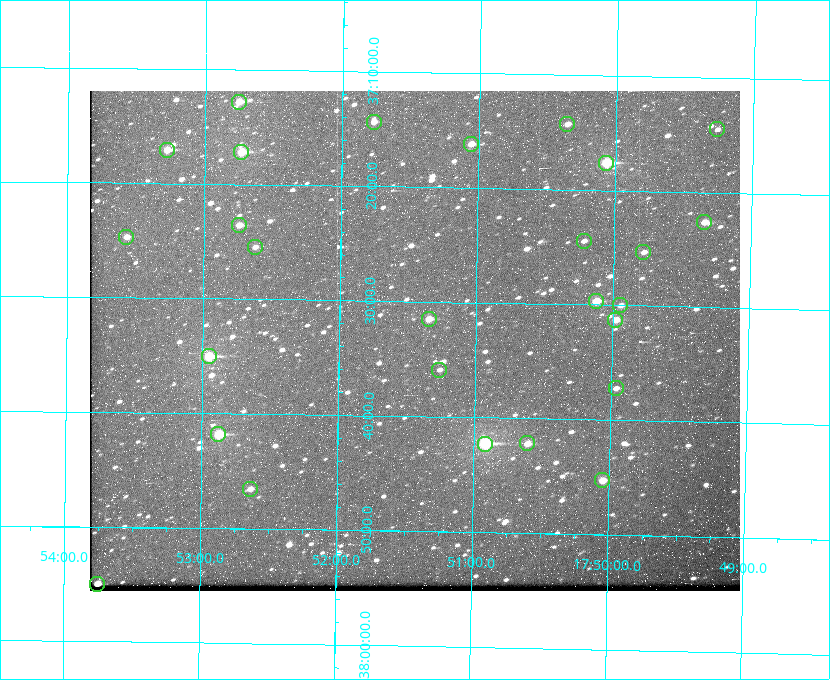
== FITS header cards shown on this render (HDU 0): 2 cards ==
NAXIS1  =                  650 / Width of table row in bytes
NAXIS2  =                  500 / Number of rows in table

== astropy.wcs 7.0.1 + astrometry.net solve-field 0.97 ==
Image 650 x 500 px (HDU 0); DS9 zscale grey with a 90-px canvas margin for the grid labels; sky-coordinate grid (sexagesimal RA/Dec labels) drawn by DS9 from the SOLVED WCS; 27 Tycho-2 reference stars matched to detected sources circled (green)
Header WCS: none
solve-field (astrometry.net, Tycho-2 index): SOLVED blind (the file carries no WCS)
Solved WCS: RA---TAN-SIP/DEC--TAN-SIP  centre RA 17:51:27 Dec +37:33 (267.86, +37.56 deg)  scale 5.23 arcsec/px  FOV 56.7' x 43.6'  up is +179 deg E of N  parity flipped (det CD > 0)
(file carries no celestial WCS; the grid is the blind solution)
Tycho-2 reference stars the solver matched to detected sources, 27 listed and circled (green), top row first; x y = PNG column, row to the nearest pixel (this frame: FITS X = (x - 90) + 1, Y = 500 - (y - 91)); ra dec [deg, ICRS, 3 dp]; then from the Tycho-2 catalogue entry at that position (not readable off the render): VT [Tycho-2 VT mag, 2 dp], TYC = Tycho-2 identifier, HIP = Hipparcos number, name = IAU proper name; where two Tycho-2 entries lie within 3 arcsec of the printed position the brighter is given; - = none
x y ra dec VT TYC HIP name
239 102 268.189 +37.213 9.71 2620-542-1 - -
374 122 267.943 +37.240 10.39 2620-505-1 - -
567 124 267.589 +37.238 11.09 2619-212-1 - -
717 129 267.316 +37.242 12.03 2619-611-1 - -
471 144 267.764 +37.270 10.17 2620-784-1 - -
167 150 268.319 +37.285 9.88 2620-536-1 - -
241 152 268.183 +37.286 8.98 2620-786-1 87506 -
606 163 267.517 +37.293 8.96 2619-379-1 - -
704 222 267.335 +37.377 10.60 2619-634-1 - -
239 225 268.186 +37.393 10.44 2620-175-1 - -
126 237 268.392 +37.412 10.60 2620-800-1 - -
584 241 267.555 +37.408 11.50 2619-358-1 - -
255 247 268.156 +37.424 11.25 2620-712-1 - -
643 252 267.445 +37.422 11.17 2619-451-1 - -
596 301 267.531 +37.495 10.07 2619-274-1 - -
620 305 267.485 +37.500 11.33 2619-40-1 - -
429 319 267.836 +37.525 9.96 3089-889-1 - -
615 320 267.494 +37.522 10.35 3088-270-1 - -
209 356 268.239 +37.584 8.64 3089-755-1 - -
439 370 267.815 +37.598 11.54 3089-1081-1 - -
616 388 267.491 +37.621 11.40 3088-1284-1 - -
218 434 268.219 +37.697 8.93 3089-671-1 - -
527 443 267.652 +37.703 11.04 3089-693-1 - -
485 444 267.730 +37.705 8.13 3089-1203-1 87349 -
602 480 267.512 +37.755 10.10 3089-2332-1 - -
250 489 268.159 +37.775 11.22 3089-2245-1 - -
97 584 268.439 +37.916 9.61 3089-2268-1 - -